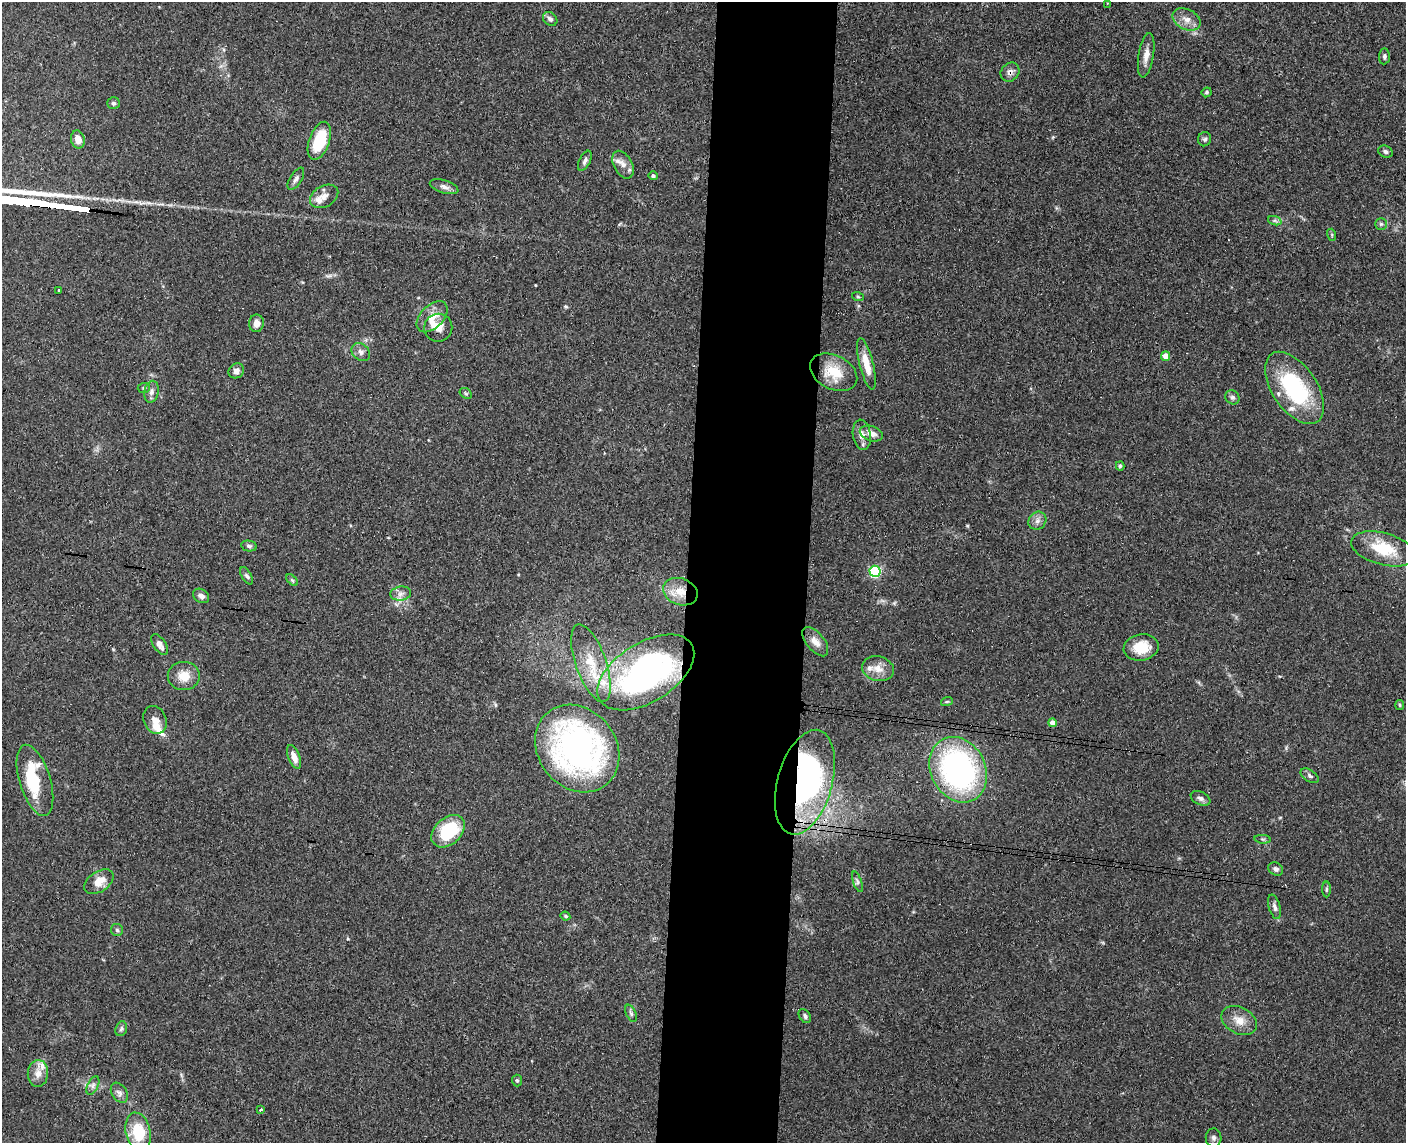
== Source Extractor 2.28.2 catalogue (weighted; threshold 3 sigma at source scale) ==
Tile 8 of 3 x 4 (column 2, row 3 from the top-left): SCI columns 1570-2973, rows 1152-2292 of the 4654 x 4582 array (HDU 1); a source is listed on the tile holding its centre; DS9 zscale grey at full resolution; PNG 1408 x 1145 px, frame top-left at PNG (2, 2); each listed source drawn as its Kron ellipse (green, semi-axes under 4 px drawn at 4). Shown black and unused: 9% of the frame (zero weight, under 3 of 4 exposures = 6% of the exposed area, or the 3 px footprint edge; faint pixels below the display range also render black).
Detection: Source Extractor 2.28.2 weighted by HDU 2 'WHT'; one run over the whole footprint, this tile lists its part. Background 0.138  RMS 0.0068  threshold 0.0308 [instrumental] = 3 sigma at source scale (4.5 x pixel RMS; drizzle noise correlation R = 1.50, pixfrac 1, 0.05/0.05 arcsec/px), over >= 5 px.
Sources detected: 96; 1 inside a brighter object's white glare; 2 cosmic-ray / hot-pixel residue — neither listed nor drawn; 7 inside a brighter listed object's ellipse — not listed separately; the other 86 listed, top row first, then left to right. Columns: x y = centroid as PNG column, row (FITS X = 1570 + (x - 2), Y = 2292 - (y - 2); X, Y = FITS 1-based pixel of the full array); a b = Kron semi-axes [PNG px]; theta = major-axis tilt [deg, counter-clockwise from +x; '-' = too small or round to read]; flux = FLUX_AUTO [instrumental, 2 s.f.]
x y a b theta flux
1107 3 3 2 - 0.54
550 19 8 6 -41 2.5
1187 19 15 10 -26 6.1
1146 55 22 7 81 6.2
1384 56 8 5 85 1.6
1010 72 10 8 47 3.1
1207 92 5 4 - 1.2
113 103 6 6 - 1.5
78 139 9 6 -77 6.4
1205 139 7 6 - 1.6
319 141 20 10 70 26
1385 152 7 5 -24 1.8
585 161 11 5 63 2.3
623 165 15 9 -62 5.4
653 176 4 4 - 1.5
296 179 12 6 58 2.6
444 187 15 6 -17 3.3
324 196 15 10 29 5
1275 221 7 4 -19 1.5
1381 224 6 6 - 1.3
1332 235 6 4 -72 0.78
59 290 3 2 - 0.5
858 297 6 4 -19 0.85
432 317 19 11 45 9.7
256 323 9 7 85 4.5
438 328 14 14 - 8.9
361 352 10 8 -41 3.1
1166 356 4 4 - 6.2
866 364 26 7 -76 11
236 371 8 7 - 3.4
834 372 25 17 -27 18
144 388 6 5 - 1.2
1294 388 41 22 -56 68
151 392 11 7 78 3.2
466 393 6 5 - 1.2
1232 397 7 6 - 1.8
871 433 12 7 -18 5
862 435 15 9 -81 5.3
1120 466 4 4 - 1
1037 521 9 8 - 3.3
249 546 8 5 -10 1.5
1383 549 33 16 -15 25
875 571 5 5 - 94
247 576 9 5 -59 1.7
292 580 7 4 -44 1.1
680 592 18 13 -20 11
401 593 10 7 8 3.5
201 596 9 6 -34 2.8
815 642 17 9 -51 5.7
160 644 12 6 -56 4.2
1141 647 18 13 9 15
591 663 41 15 -70 26
878 669 16 12 -15 7.1
646 672 54 29 32 220
184 676 16 14 -1 10
947 701 6 3 20 0.78
1400 705 5 4 - 0.91
155 720 14 11 -66 5.9
1052 723 4 4 - 6.8
577 748 46 39 -51 220
294 757 12 6 -69 5.4
958 770 34 27 -62 170
1310 776 10 5 -32 1.9
35 780 37 15 -73 37
805 782 54 27 74 160
1200 798 10 6 -26 2.4
448 831 19 13 43 38
1263 839 8 3 -5 0.97
1276 869 8 6 -31 2
99 882 16 10 34 8.7
857 882 11 4 -70 1.4
1326 889 8 4 90 1.1
1275 907 12 5 -76 2.6
565 916 5 3 - 1
117 930 6 6 - 1.4
631 1013 9 5 -65 1.7
805 1016 7 5 -55 1.8
1239 1020 19 13 -28 9
121 1029 8 5 71 1.6
38 1073 13 10 85 6
517 1080 6 5 - 1.1
93 1085 10 5 64 2.2
119 1093 11 7 -57 2.8
260 1110 4 3 - 0.96
138 1132 19 12 -77 25
1214 1138 9 8 - 2.6
Overlapping masked pixels (flux is a lower limit): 3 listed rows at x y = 1010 72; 680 592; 805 782